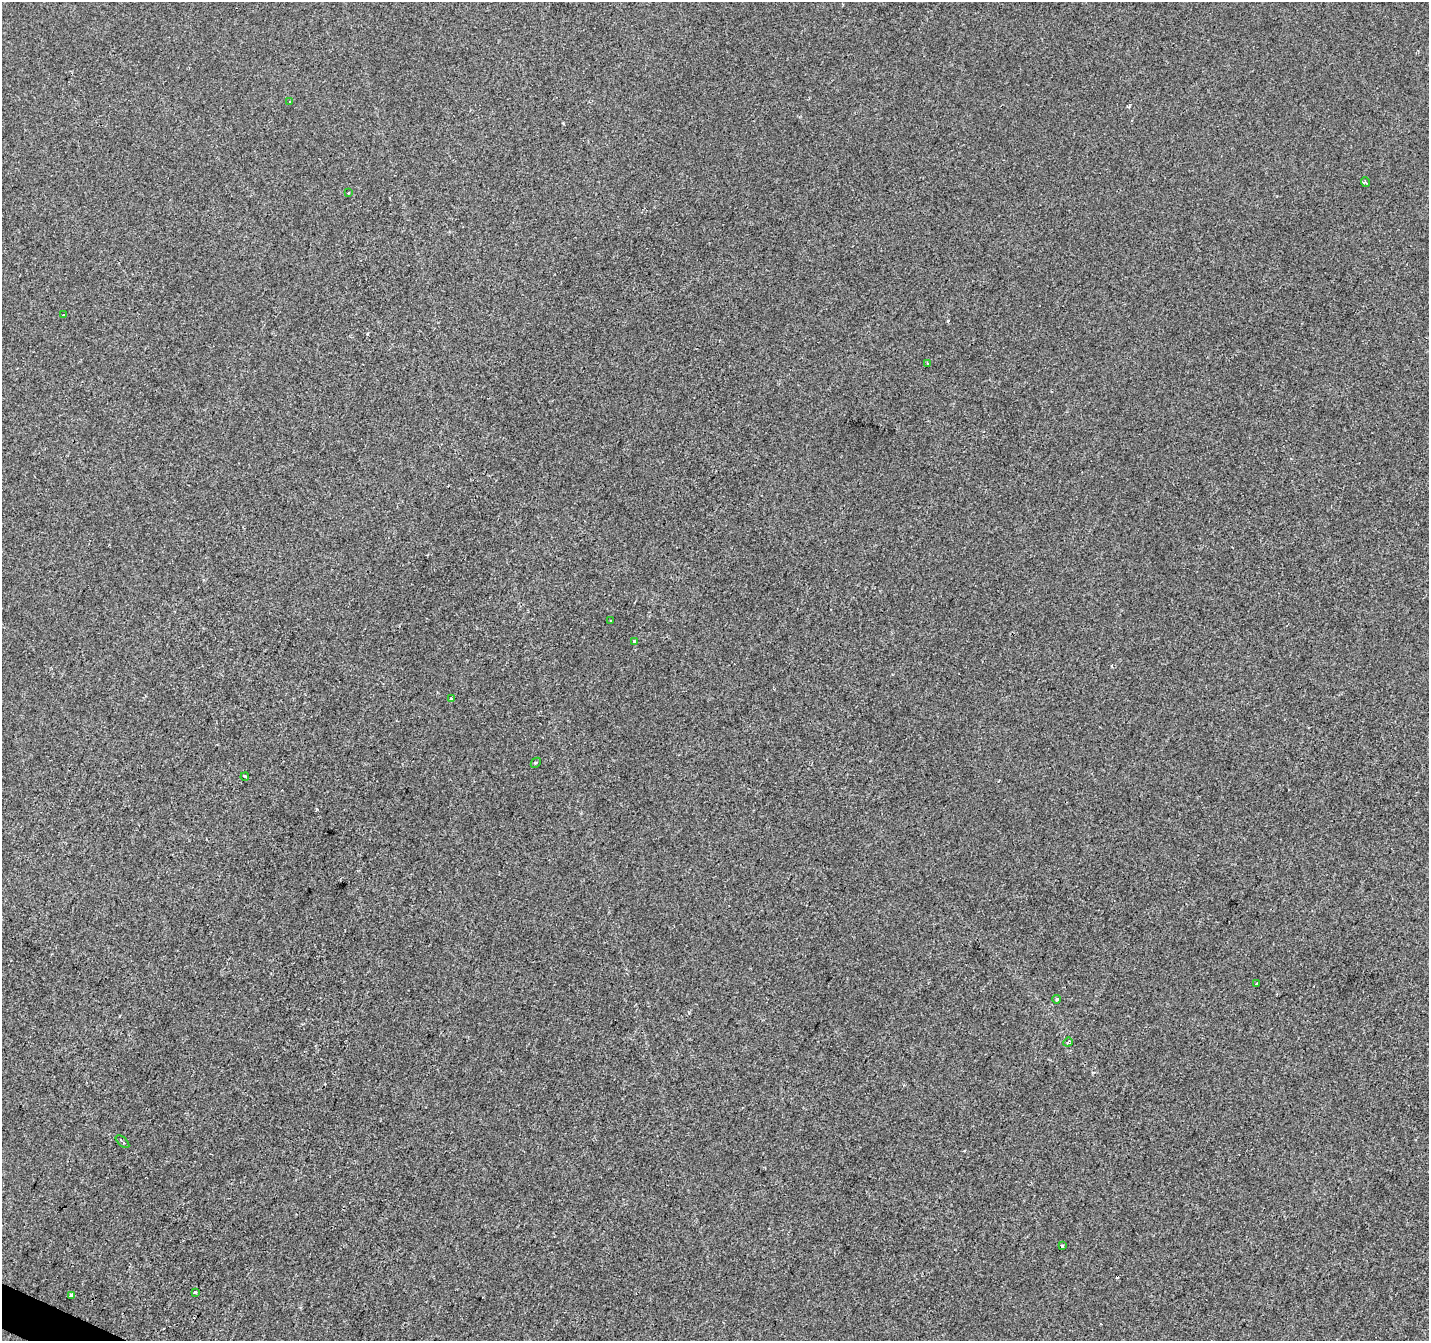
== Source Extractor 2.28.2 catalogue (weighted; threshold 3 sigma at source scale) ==
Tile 7 of 4 x 4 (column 3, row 2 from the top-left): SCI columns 2855-4281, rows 2878-4216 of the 5715 x 5821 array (HDU 1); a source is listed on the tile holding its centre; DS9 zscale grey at full resolution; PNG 1431 x 1343 px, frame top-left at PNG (2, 2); each listed source drawn as its Kron ellipse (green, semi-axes under 4 px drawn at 4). Shown black and unused: <1% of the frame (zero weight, under 2 of 3 exposures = <1% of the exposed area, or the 3 px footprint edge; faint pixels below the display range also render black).
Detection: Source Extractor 2.28.2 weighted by HDU 2 'WHT'; one run over the whole footprint, this tile lists its part. Background -3.36e-04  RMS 0.0042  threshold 0.0188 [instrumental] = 3 sigma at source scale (4.5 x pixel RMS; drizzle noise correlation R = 1.50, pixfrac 1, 0.0396/0.0396 arcsec/px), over >= 5 px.
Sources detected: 19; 2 cosmic-ray / hot-pixel residue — neither listed nor drawn; the other 17 listed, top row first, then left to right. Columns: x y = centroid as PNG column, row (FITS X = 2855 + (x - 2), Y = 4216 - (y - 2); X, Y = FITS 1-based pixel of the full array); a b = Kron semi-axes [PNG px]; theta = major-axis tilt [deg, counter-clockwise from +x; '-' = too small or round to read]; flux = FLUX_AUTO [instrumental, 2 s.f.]
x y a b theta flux
290 101 3 3 - 0.4
1365 182 5 3 - 0.46
348 193 3 2 - 0.57
64 315 3 3 - 1.3
927 364 3 3 - 0.43
610 621 3 3 - 1
635 642 4 3 - 1.9
451 698 3 3 - 1.4
536 763 5 3 - 0.44
245 777 4 3 - 2.1
1257 983 3 3 - 1.6
1057 999 4 4 - 0.73
1068 1042 5 4 - 0.57
123 1142 8 2 -42 0.72
1062 1246 3 3 - 1.3
195 1292 3 3 - 2.1
71 1295 4 4 - 4.3
Unlisted compact peaks at least as high as the median listed source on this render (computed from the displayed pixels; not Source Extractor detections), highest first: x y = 317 809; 948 321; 563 123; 367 334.